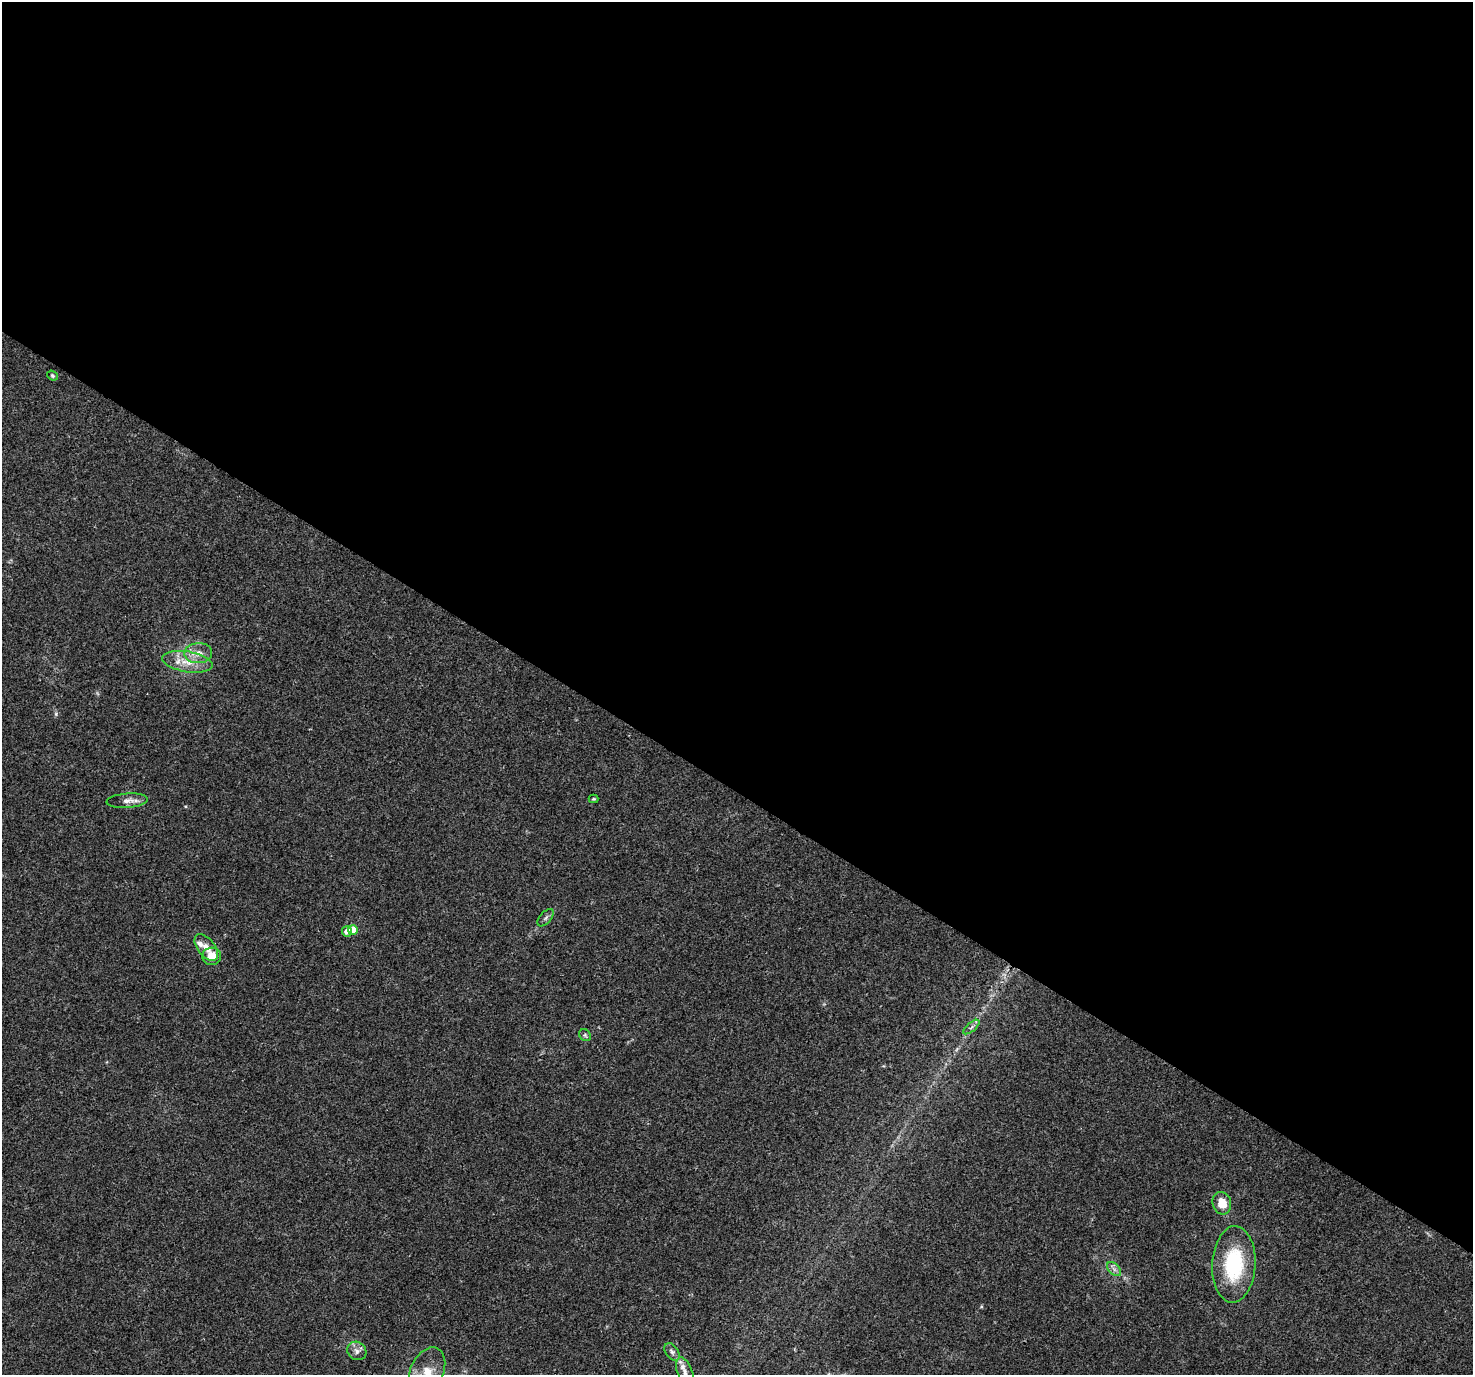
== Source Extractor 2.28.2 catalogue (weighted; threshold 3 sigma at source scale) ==
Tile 3 of 4 x 4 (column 3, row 1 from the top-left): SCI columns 2975-4445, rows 4355-5727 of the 5958 x 6028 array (HDU 1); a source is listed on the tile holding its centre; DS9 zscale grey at full resolution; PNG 1475 x 1377 px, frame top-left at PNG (2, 2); each listed source drawn as its Kron ellipse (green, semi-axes under 4 px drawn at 4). Shown black and unused: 58% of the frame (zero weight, under 3 of 4 exposures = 5% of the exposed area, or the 3 px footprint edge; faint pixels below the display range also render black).
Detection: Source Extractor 2.28.2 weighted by HDU 2 'WHT'; one run over the whole footprint, this tile lists its part. Background 0.016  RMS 0.0026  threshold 0.0118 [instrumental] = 3 sigma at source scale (4.5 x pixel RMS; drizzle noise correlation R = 1.50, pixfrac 1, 0.0396/0.0396 arcsec/px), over >= 5 px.
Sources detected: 21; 2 inside a brighter listed object's ellipse — not listed separately; the other 19 listed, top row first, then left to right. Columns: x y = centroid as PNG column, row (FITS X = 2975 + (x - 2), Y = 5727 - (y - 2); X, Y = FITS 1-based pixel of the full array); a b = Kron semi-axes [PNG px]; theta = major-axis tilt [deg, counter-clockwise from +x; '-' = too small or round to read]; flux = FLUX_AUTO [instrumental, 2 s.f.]
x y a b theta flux
52 376 6 4 -39 0.39
198 653 14 10 3 2.6
187 662 25 10 -9 4.8
593 799 5 4 - 0.3
127 801 20 7 4 1.9
546 918 10 5 49 0.7
353 930 5 5 - 4.5
347 931 5 5 - 1.7
206 948 16 8 -52 2.2
212 956 9 9 - 3.5
971 1027 10 3 40 0.55
585 1035 6 5 - 0.46
1222 1203 11 9 -77 4.1
1234 1264 38 21 87 19
1114 1269 8 5 -45 0.83
357 1351 10 8 -39 1.3
672 1352 10 6 -55 0.88
427 1372 25 16 67 6.7
685 1373 16 7 -71 1.7
Isophote crosses this tile's border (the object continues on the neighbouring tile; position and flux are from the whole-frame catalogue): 2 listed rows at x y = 427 1372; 685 1373